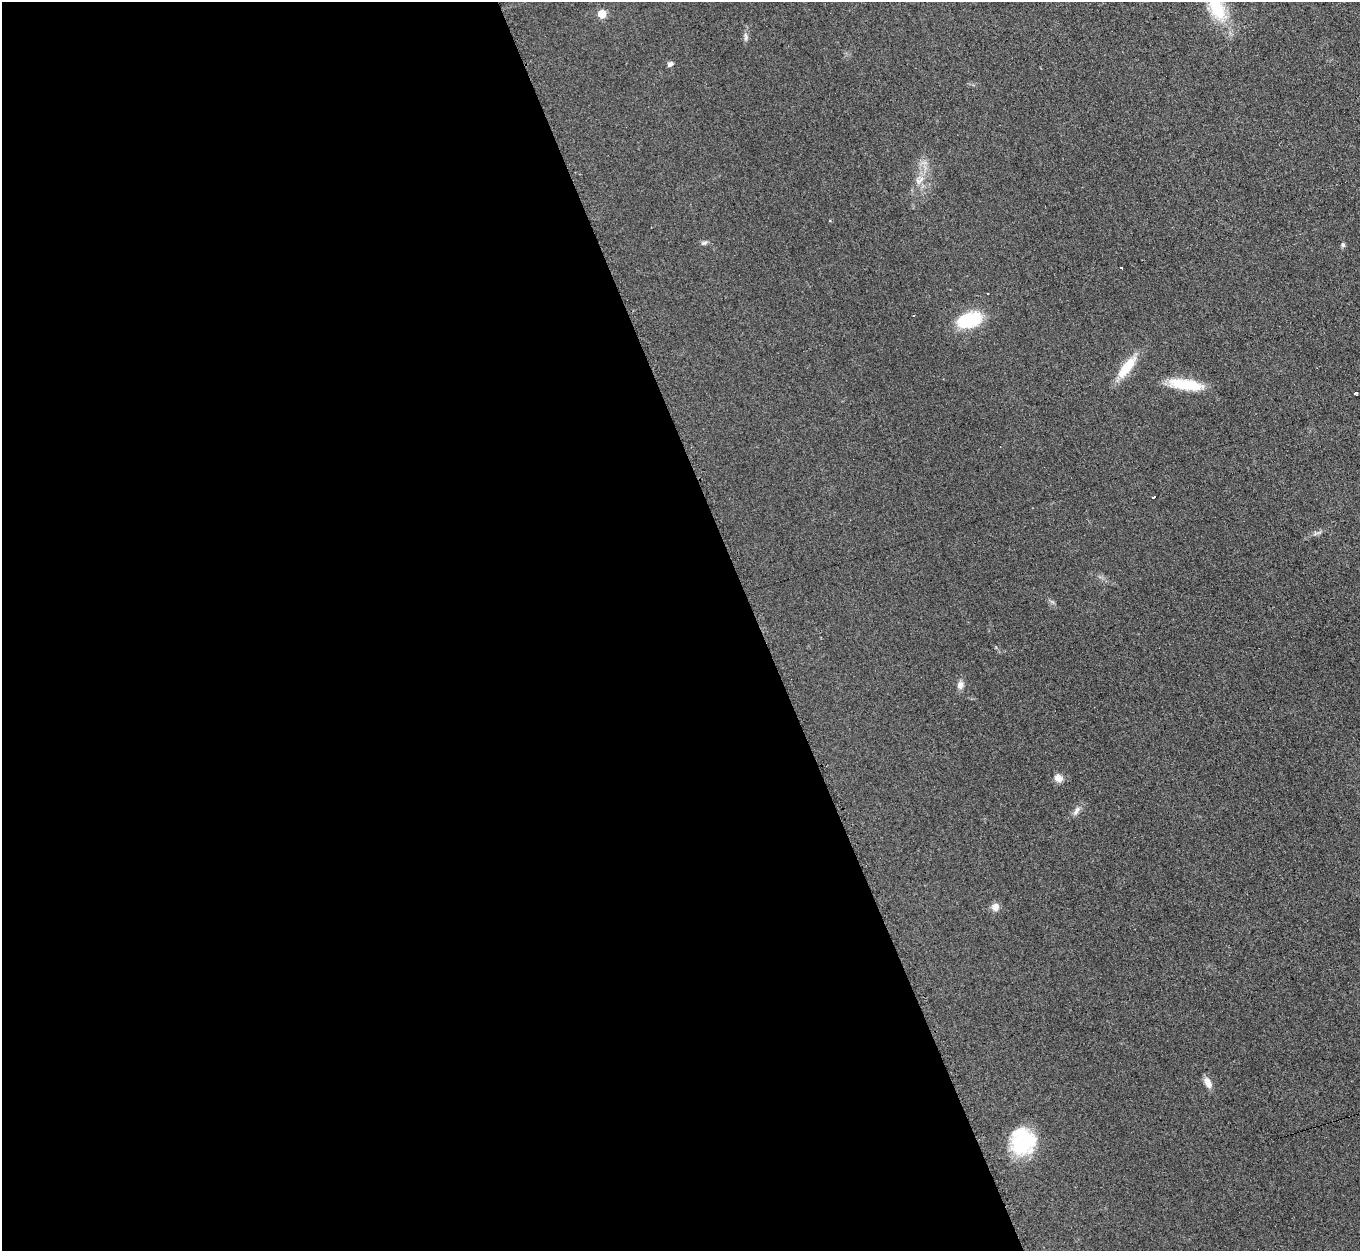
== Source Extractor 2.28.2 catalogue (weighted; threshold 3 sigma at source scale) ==
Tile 9 of 4 x 4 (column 1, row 3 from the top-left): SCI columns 19-1376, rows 1529-2777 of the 5460 x 5421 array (HDU 1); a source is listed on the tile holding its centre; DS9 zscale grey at full resolution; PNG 1362 x 1253 px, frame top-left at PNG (2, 2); no overlay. Shown black and unused: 56% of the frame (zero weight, under 2 of 3 exposures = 2% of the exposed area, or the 3 px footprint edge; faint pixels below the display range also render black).
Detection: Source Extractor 2.28.2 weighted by HDU 2 'WHT'; one run over the whole footprint, this tile lists its part. Background 0.0959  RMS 0.012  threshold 0.0519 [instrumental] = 3 sigma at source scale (4.5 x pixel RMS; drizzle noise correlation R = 1.50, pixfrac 1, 0.05/0.05 arcsec/px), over >= 5 px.
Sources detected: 20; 1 cosmic-ray / hot-pixel residue — not listed; the other 19 listed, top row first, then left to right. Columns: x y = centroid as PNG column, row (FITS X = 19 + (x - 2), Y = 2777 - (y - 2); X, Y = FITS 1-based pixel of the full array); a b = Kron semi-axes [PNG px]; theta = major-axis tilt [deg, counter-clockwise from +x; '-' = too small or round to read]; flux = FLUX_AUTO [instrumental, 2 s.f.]
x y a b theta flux
1217 9 35 19 -64 52
602 14 5 5 - 30
746 37 11 6 -84 3.7
670 64 7 5 44 3.5
919 180 16 8 35 9.1
704 243 9 5 9 2.9
1343 245 6 6 - 2.2
1121 267 3 2 - 1.5
969 320 31 18 17 48
1127 367 34 11 52 28
1186 384 40 11 -8 39
1355 393 3 3 - 5.7
1153 497 4 2 - 1.9
960 685 9 8 - 5.6
1058 778 11 9 -22 7.7
1076 811 15 6 56 5.3
995 907 8 8 - 8.5
1208 1082 15 7 -61 7.4
1022 1141 28 26 81 73
Isophote crosses this tile's border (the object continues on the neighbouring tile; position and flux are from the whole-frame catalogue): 1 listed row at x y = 1217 9